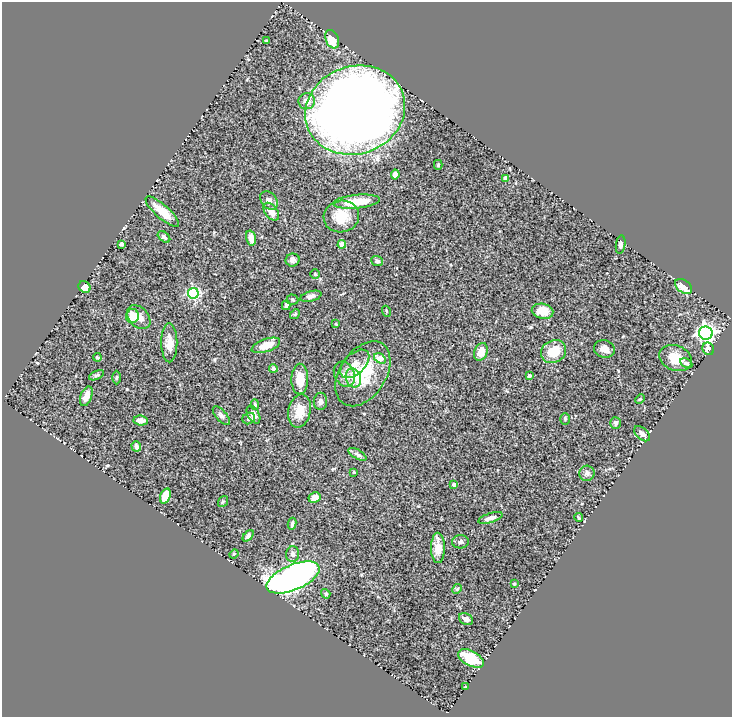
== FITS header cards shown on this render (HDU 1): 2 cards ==
NAXIS1  =                  730
NAXIS2  =                  715

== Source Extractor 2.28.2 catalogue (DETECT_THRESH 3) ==
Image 730 x 715 px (HDU 1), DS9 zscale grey, 1 PNG px = 1 image px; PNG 734 x 719 px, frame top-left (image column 1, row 715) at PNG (2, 2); each listed source drawn as its Kron ellipse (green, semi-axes under 4 px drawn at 4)
Background 0.51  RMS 0.036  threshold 0.107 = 3 sigma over >= 5 px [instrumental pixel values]
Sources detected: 87; all 87 listed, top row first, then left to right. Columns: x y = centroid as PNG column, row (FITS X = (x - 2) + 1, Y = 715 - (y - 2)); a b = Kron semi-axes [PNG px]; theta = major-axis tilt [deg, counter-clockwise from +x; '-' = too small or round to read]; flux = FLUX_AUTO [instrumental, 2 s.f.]
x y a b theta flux
332 39 9 6 -67 39
267 41 3 3 - 3.8
307 101 8 8 - 24
355 110 51 44 20 3300
438 165 5 4 - 2.8
395 175 5 4 - 13
506 178 4 4 - 16
269 200 10 7 -49 12
357 202 23 6 5 70
162 212 21 6 -41 35
271 212 10 6 -52 19
341 216 18 16 12 55
164 237 7 4 -40 5.6
251 238 7 4 -76 18
121 244 3 3 - 3.6
342 244 4 4 - 35
621 245 9 4 81 5.5
292 260 7 6 - 7.2
377 261 6 5 - 5.8
315 274 5 4 - 2.5
683 286 10 6 -37 38
84 287 6 5 - 22
193 293 5 5 - 260
311 296 11 5 15 8.5
292 300 6 5 - 3.5
286 305 5 4 - 8.1
386 311 5 3 - 1.9
543 311 11 7 -10 40
295 314 5 4 - 2.4
132 316 7 6 - 33
139 317 14 9 -45 18
336 324 4 2 - 1.7
706 333 7 6 - 840
169 343 19 8 -90 22
266 345 15 6 19 37
604 349 10 8 -17 15
708 349 6 5 - 16
481 352 9 6 69 30
553 352 13 11 28 51
97 357 4 3 - 3.1
380 358 6 4 -34 29
676 358 17 12 -21 36
686 363 6 4 -28 4.9
355 364 17 10 44 22
273 368 4 4 - 8.3
344 374 13 10 -63 18
363 374 36 23 57 110
96 375 8 4 26 3.8
529 376 3 3 - 5.8
117 377 7 3 89 3.1
353 378 9 7 -68 23
300 379 15 8 89 36
86 396 10 5 69 18
640 399 5 4 - 2.5
320 401 8 6 89 7.2
255 404 5 4 - 4.3
299 411 17 11 77 39
253 415 9 5 -61 17
221 416 11 5 -49 6.5
249 418 6 5 - 4.6
565 419 6 4 -90 3.4
141 421 7 5 -5 13
615 423 6 5 - 6.3
642 434 9 5 -42 11
136 446 5 4 - 11
357 454 10 4 -31 7.1
354 472 4 4 - 2.2
587 473 8 7 - 7.6
454 484 4 3 - 12
165 496 8 5 72 38
314 498 6 5 - 17
223 502 6 4 53 3.4
490 518 13 4 17 11
579 518 4 2 - 2.3
292 524 6 3 80 5.3
248 536 7 4 50 5.8
460 542 8 6 4 6.9
438 548 15 7 -89 32
234 554 4 4 - 2.1
293 554 8 6 79 7.5
293 577 28 12 23 1100
514 584 3 2 - 2.6
457 589 5 4 - 3.3
326 594 5 4 - 3.7
466 619 7 5 -29 11
471 658 14 7 -28 71
465 687 3 2 - 1.6